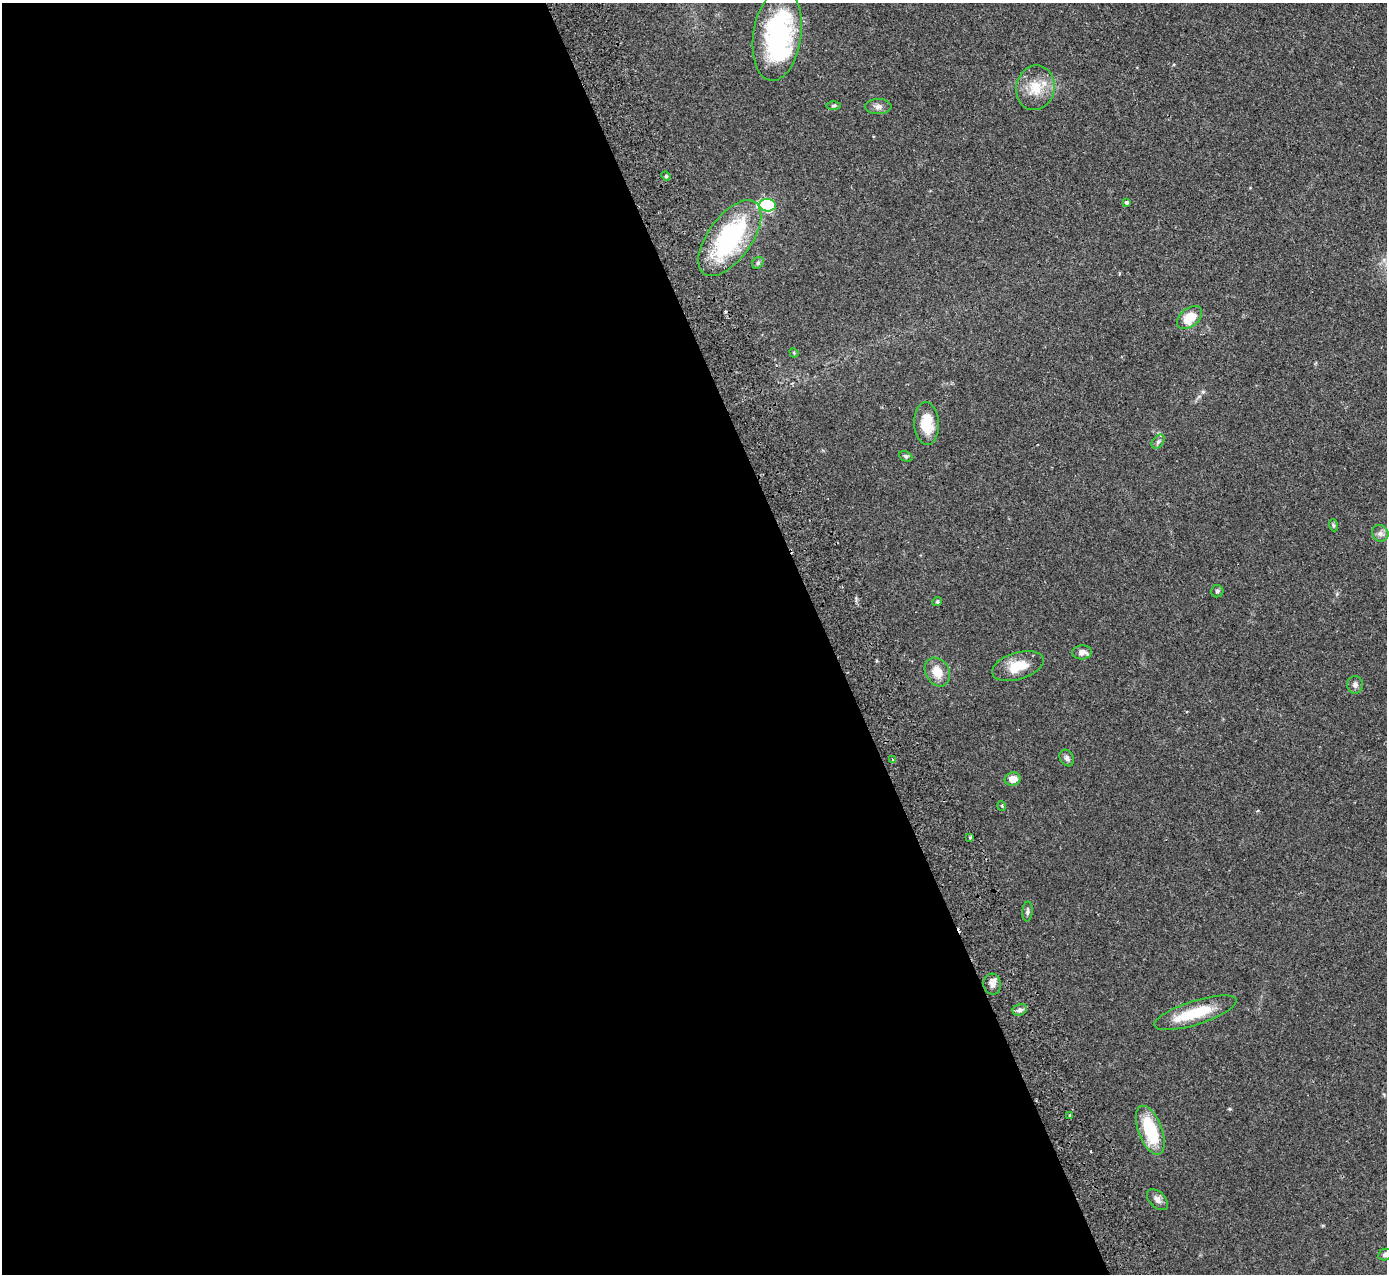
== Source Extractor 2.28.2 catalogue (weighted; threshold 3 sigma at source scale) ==
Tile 9 of 4 x 4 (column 1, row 3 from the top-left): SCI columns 56-1440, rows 1453-2724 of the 5648 x 5578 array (HDU 1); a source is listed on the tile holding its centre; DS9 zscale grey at full resolution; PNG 1389 x 1276 px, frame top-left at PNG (2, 3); each listed source drawn as its Kron ellipse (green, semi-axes under 4 px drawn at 4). Shown black and unused: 60% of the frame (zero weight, under 2 of 3 exposures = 3% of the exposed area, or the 3 px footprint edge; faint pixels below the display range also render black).
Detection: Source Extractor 2.28.2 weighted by HDU 2 'WHT'; one run over the whole footprint, this tile lists its part. Background 0.096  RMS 0.006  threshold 0.027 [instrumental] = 3 sigma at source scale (4.5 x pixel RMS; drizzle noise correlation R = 1.50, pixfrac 1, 0.05/0.05 arcsec/px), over >= 5 px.
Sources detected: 37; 1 inside a brighter object's white glare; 1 cosmic-ray / hot-pixel residue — neither listed nor drawn; the other 35 listed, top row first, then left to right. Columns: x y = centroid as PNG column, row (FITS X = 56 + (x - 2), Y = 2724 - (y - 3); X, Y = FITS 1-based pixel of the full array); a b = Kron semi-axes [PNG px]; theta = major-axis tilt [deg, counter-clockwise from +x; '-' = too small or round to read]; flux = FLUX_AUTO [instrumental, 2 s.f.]
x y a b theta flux
777 35 46 24 82 80
1035 88 22 19 78 14
834 106 7 3 1 0.82
878 107 13 7 0 2.7
666 176 5 4 - 0.84
1127 202 4 4 - 1.5
768 205 8 6 -6 57
730 238 44 21 54 75
758 263 6 5 - 1
1190 318 14 9 40 13
794 353 5 4 - 0.59
927 423 21 12 -87 14
1158 441 8 5 49 1.5
906 456 7 5 -25 1.1
1333 525 6 4 -71 0.86
1380 533 8 8 - 2.2
1217 591 6 6 - 1.1
937 602 5 4 - 1.3
1082 652 10 7 5 3.5
1018 666 26 13 17 12
937 672 15 11 -58 9.1
1355 685 9 8 - 2.2
1067 758 9 6 -58 1.8
892 760 3 3 - 1.1
1013 779 8 6 10 5.1
1002 806 5 3 - 0.52
970 837 4 4 - 0.74
1027 911 10 5 86 1.4
992 984 10 9 - 3.2
1020 1010 7 5 21 1.6
1195 1013 43 12 18 21
1069 1116 3 3 - 1.5
1150 1130 26 12 -69 29
1157 1200 13 7 -44 2.9
1385 1255 7 5 26 1.7
Isophote crosses this tile's border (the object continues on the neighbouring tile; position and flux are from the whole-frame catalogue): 1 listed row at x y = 1385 1255